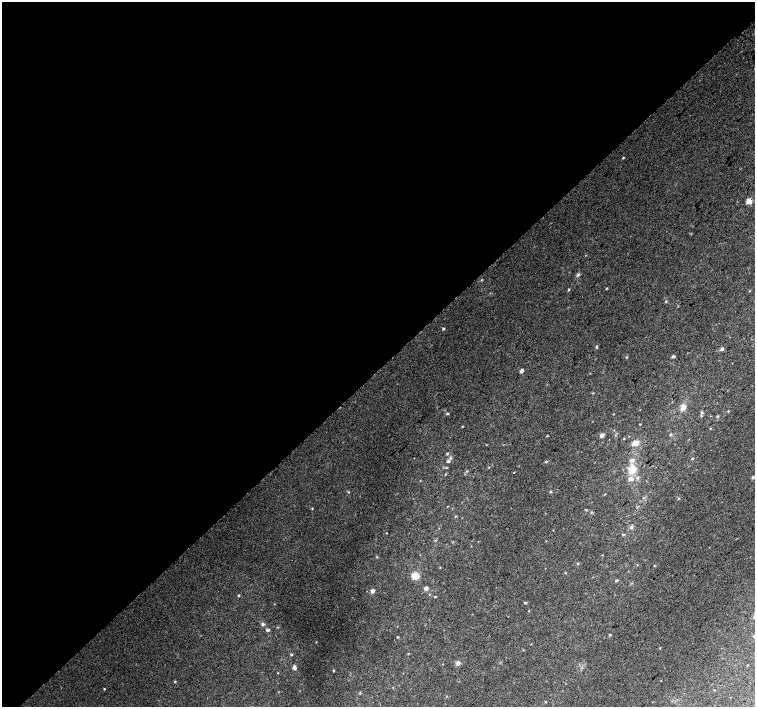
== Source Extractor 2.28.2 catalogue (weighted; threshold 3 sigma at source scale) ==
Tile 5 of 4 x 4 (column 1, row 2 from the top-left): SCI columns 39-1544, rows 3072-4480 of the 6096 x 6079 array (HDU 1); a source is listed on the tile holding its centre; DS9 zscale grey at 2 x 2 block average (1 PNG px = mean of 2 x 2 image px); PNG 757 x 709 px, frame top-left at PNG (2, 2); no overlay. Shown black and unused: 52% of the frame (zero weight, under 2 of 3 exposures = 2% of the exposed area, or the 3 px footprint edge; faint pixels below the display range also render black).
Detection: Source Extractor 2.28.2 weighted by HDU 2 'WHT'; one run over the whole footprint, this tile lists its part. Background 0.0558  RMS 0.013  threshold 0.0604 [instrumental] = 3 sigma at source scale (4.5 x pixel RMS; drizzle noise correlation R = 1.50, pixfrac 1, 0.0396/0.0396 arcsec/px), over >= 5 px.
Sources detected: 68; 2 inside a brighter listed object's ellipse — not listed separately; the other 66 listed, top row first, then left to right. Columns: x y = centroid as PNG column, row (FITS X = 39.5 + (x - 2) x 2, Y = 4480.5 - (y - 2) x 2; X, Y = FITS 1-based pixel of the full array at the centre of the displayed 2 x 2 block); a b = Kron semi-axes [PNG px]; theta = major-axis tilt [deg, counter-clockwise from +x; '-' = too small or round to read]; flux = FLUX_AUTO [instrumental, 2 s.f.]
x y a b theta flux
623 158 3 2 - 2.3
749 201 5 5 - 21
578 275 5 3 - 5.4
606 288 4 2 - 1.7
569 289 3 3 - 2.4
443 329 3 3 - 3.2
596 347 4 2 - 2.8
722 349 4 4 - 4.7
673 356 4 3 - 5.3
626 357 3 2 - 1.9
522 370 4 3 - 7.9
593 393 3 2 - 1.6
683 407 7 5 56 18
728 411 3 2 - 1.7
701 412 4 3 - 4.2
447 414 5 2 - 2.5
717 416 4 3 - 2.7
640 424 3 2 - 1.5
670 434 3 3 - 2.5
602 435 4 4 - 10
547 436 3 2 - 1.9
624 439 3 2 - 1.6
635 442 6 5 - 21
447 454 4 3 - 3
450 458 4 4 - 4.7
448 461 5 3 - 4.8
546 461 3 3 - 3.4
489 467 3 2 - 1.4
632 469 9 7 73 47
467 471 3 2 - 2.3
514 472 2 2 - 1.4
445 474 2 2 - 1.6
753 477 4 3 - 4.6
637 478 5 4 - 5.4
630 479 6 5 - 12
349 492 3 2 - 2
550 492 4 2 - 2.4
604 494 2 2 - 1.3
678 498 3 3 - 2.3
456 516 3 2 - 1.9
631 527 5 4 - 5.2
623 534 4 2 - 1.9
377 557 3 3 - 2.1
654 566 3 2 - 1.8
565 573 3 2 - 1.6
415 575 5 5 - 47
617 580 4 3 - 3.2
426 588 4 4 - 8.4
372 591 5 4 - 8
238 595 3 2 - 2.4
435 597 3 2 - 2.1
525 603 4 3 - 2.8
263 624 4 4 - 5
268 630 5 3 - 5.5
610 635 3 3 - 2.3
754 636 3 3 - 2.4
397 637 3 2 - 2.2
291 654 4 3 - 3.2
408 654 3 2 - 1.6
458 663 5 5 - 9.5
294 667 5 4 - 8.3
333 670 3 3 - 2
278 673 3 2 - 1.3
175 681 3 3 - 2.4
104 689 2 2 - 1.9
360 693 3 3 - 2.4
Isophote crosses this tile's border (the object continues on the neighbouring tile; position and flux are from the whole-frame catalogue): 1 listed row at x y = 754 636
Diffuse or blended objects may show on this block-average render without a row.